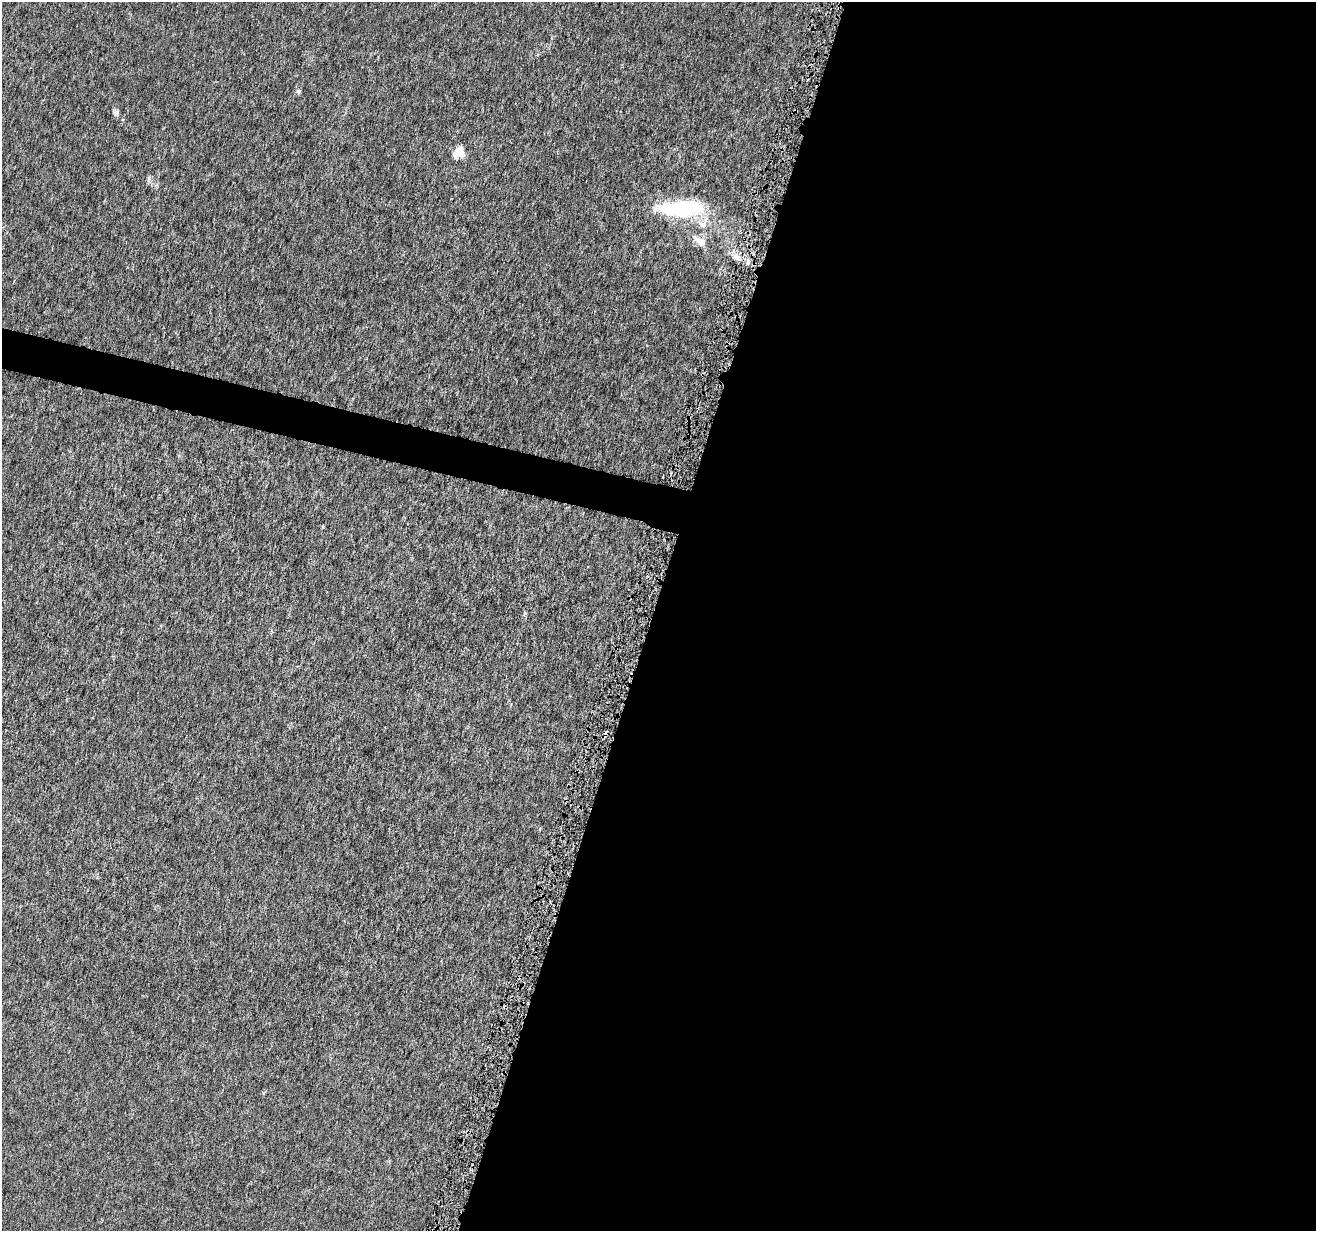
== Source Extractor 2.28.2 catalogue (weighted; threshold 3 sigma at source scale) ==
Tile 12 of 4 x 4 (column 4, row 3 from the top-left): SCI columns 3956-5269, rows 1511-2739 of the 5271 x 5418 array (HDU 1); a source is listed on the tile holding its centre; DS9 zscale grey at full resolution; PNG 1318 x 1233 px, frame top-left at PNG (2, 2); no overlay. Shown black and unused: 52% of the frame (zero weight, under 4 of 8 exposures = <1% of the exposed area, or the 3 px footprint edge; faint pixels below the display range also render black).
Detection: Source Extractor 2.28.2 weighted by HDU 2 'WHT'; one run over the whole footprint, this tile lists its part. Background -1.52e-05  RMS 7.5e-04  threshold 0.00307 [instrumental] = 3 sigma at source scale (4.09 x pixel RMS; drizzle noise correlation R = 1.36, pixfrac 0.8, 0.0396/0.0396 arcsec/px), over >= 5 px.
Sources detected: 10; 1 cosmic-ray / hot-pixel residue — not listed; the other 9 listed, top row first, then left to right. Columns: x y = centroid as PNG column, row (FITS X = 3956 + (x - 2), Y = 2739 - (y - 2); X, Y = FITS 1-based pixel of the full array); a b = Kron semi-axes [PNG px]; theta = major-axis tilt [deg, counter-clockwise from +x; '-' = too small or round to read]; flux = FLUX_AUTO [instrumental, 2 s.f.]
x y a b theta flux
298 92 6 5 - 0.12
116 113 9 7 -70 0.19
458 152 12 10 16 1
149 179 10 4 89 0.17
681 209 52 17 0 5.9
702 224 12 8 -32 0.57
700 241 20 9 -37 0.69
736 257 10 7 -44 0.38
748 261 6 4 -72 0.15